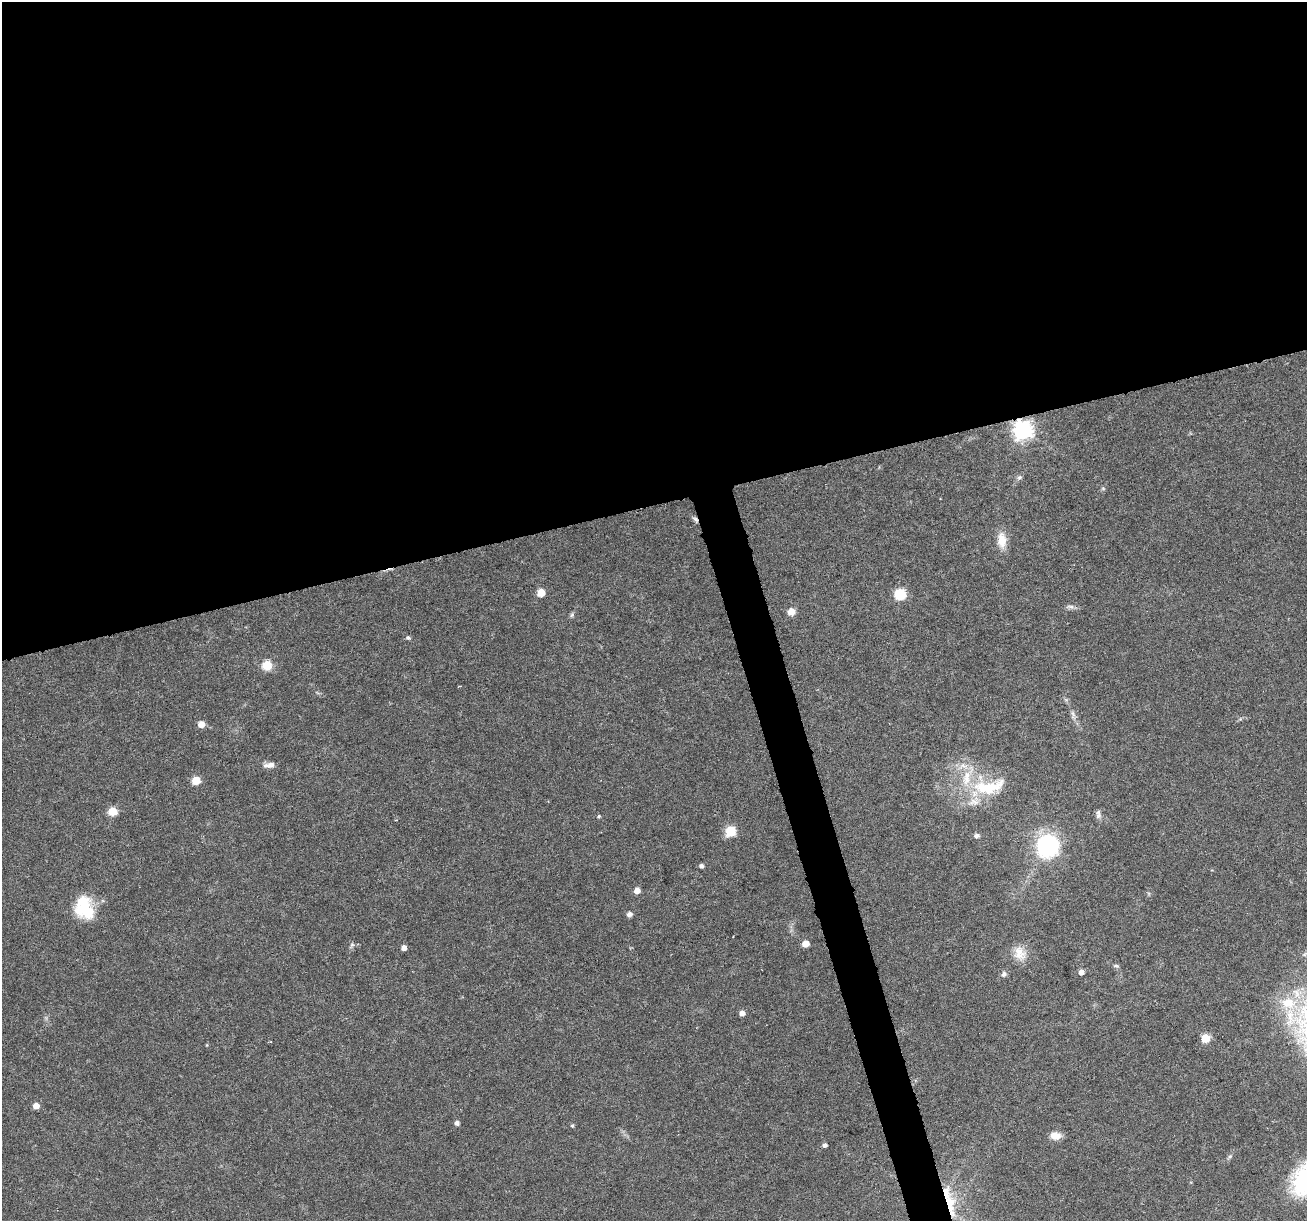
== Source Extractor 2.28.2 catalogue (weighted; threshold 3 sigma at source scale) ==
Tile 2 of 4 x 4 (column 2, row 1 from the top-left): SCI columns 1306-2610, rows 3760-4978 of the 5220 x 5030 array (HDU 1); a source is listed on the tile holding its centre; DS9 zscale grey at full resolution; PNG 1309 x 1223 px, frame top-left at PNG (2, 2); no overlay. Shown black and unused: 43% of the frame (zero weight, under 3 of 6 exposures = <1% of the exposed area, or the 3 px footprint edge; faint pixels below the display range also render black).
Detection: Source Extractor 2.28.2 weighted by HDU 2 'WHT'; one run over the whole footprint, this tile lists its part. Background 0.0385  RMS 0.0026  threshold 0.0106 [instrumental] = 3 sigma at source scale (4.09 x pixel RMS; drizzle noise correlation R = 1.36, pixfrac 0.8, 0.0396/0.0396 arcsec/px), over >= 5 px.
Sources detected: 50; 2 inside a brighter object's white glare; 1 cosmic-ray / hot-pixel residue — not listed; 3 inside a brighter listed object's ellipse — not listed separately; the other 44 listed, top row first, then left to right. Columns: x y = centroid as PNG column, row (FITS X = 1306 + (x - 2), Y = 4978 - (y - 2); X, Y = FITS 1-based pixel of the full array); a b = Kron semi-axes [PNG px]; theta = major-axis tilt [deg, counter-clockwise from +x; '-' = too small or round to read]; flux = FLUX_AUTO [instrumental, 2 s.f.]
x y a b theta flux
1023 430 7 7 - 140
1019 477 8 6 32 0.58
1103 488 6 5 - 0.39
1002 540 17 10 -86 3.9
541 593 5 5 - 5
900 594 6 6 - 20
1070 607 13 5 -6 0.82
791 612 5 5 - 4.6
572 615 8 5 58 0.48
408 638 6 5 - 0.53
267 665 5 5 - 13
1073 715 16 4 -74 1
201 724 5 5 - 3.4
269 765 14 7 5 1.4
963 766 12 8 -17 2.2
196 780 5 5 - 7.4
988 787 50 23 6 16
112 811 5 5 - 9.9
1098 812 9 7 70 0.83
599 816 5 4 - 0.3
730 831 6 5 - 17
977 836 8 6 6 0.76
1047 846 19 18 - 30
701 866 5 4 - 0.7
637 890 5 5 - 2.4
88 912 21 18 66 5.7
629 914 5 5 - 1
352 944 7 5 54 0.5
805 944 5 5 - 3.6
403 948 4 4 - 1.5
1020 953 20 15 -58 3.6
1116 966 9 4 -11 0.44
1081 972 4 4 - 1.5
1004 974 7 6 - 0.86
1288 1003 20 16 -3 7.5
742 1013 5 4 - 1.7
1206 1038 5 5 - 8.3
36 1106 5 5 - 2.7
457 1123 6 6 - 0.72
572 1126 5 4 - 0.34
1055 1136 11 8 -2 2.7
825 1145 5 4 - 0.72
1230 1156 6 5 - 0.44
949 1203 42 13 -80 9.8
Overlapping masked pixels (flux is a lower limit): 2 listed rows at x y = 1023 430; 949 1203